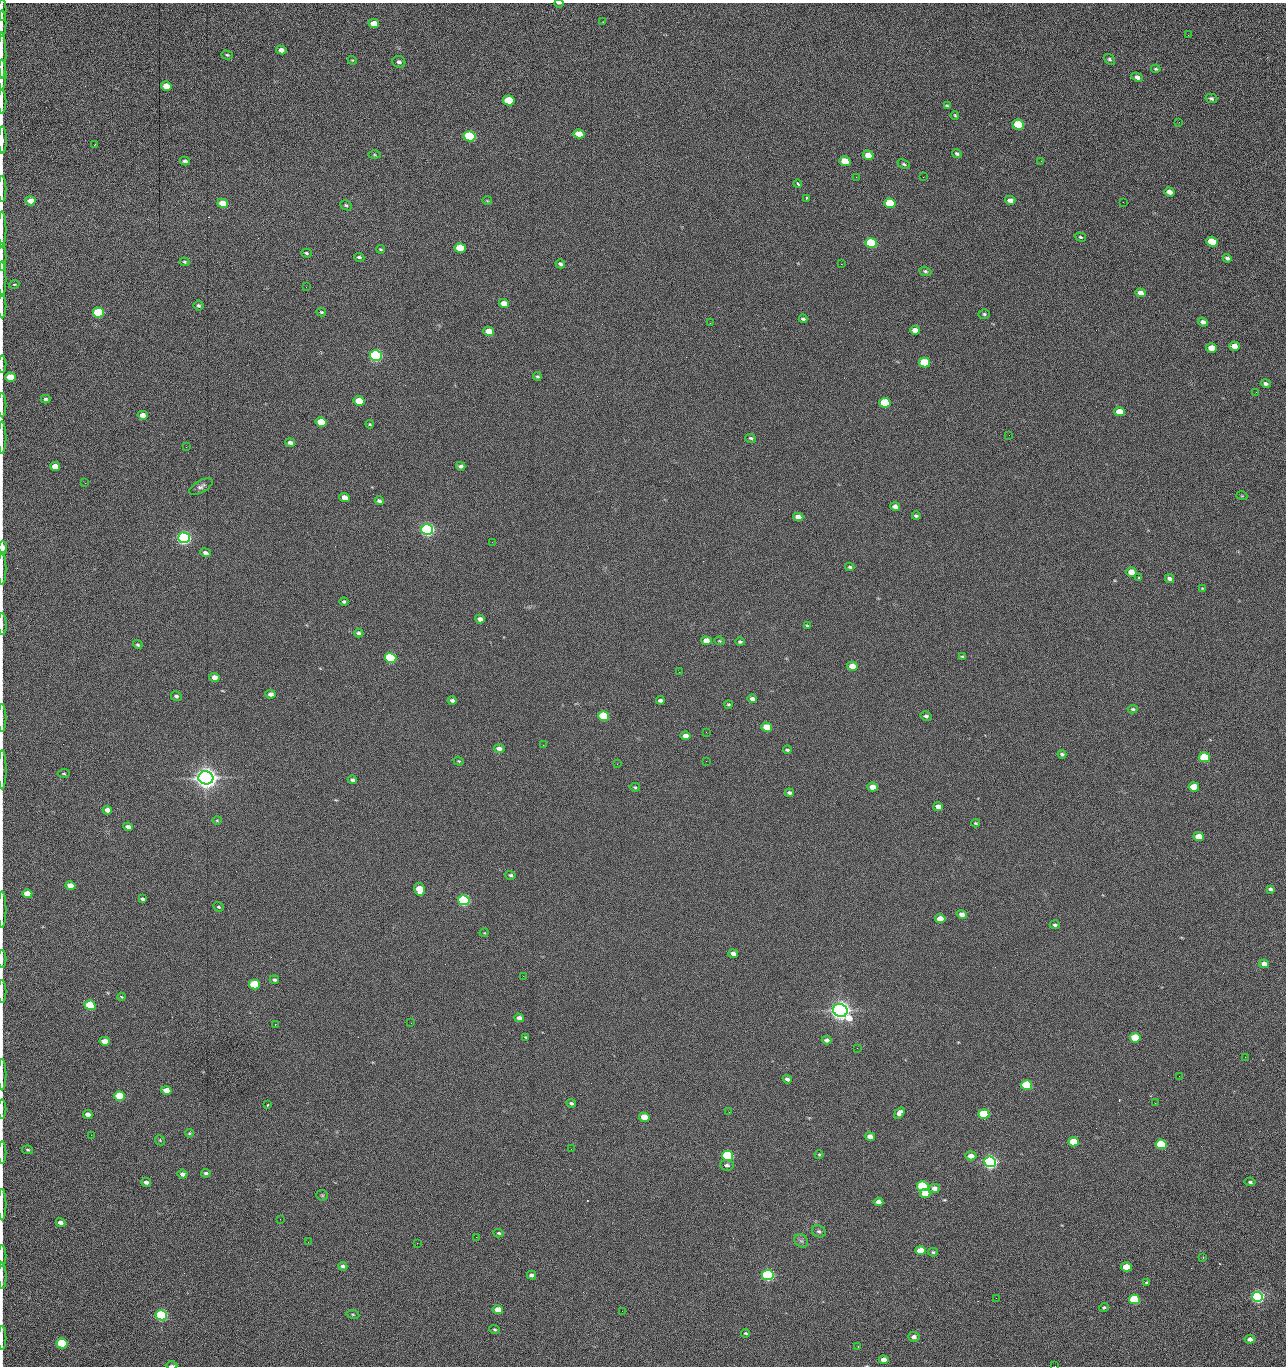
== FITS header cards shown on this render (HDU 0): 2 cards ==
NAXIS1  =                 1284 /fastest changing axis
NAXIS2  =                 1364 /next to fastest changing axis

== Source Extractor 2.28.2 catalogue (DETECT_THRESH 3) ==
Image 1284 x 1364 px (HDU 0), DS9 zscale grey, 1 PNG px = 1 image px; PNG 1288 x 1368 px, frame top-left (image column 1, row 1364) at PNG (2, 3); each listed source drawn as its Kron ellipse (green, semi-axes under 4 px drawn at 4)
Background 147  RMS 15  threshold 44.7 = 3 sigma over >= 5 px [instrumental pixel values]
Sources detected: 275; all 275 listed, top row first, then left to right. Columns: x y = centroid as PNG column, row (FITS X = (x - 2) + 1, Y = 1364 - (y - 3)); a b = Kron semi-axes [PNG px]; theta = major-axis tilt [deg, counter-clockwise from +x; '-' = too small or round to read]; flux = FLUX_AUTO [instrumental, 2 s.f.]
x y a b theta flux
559 3 4 2 - 1.1e+03
2 10 11 2 90 1.7e+03
603 22 2 2 - 5.3e+02
374 23 5 4 - 1.3e+04
2 24 13 2 90 2.6e+03
1188 35 3 2 - 7.9e+02
281 50 5 4 - 5.2e+03
2 55 23 2 90 4.5e+03
227 55 6 4 -15 1.5e+03
1109 59 6 4 -38 1.8e+03
352 60 4 3 - 9.1e+02
399 62 6 6 - 3.2e+03
1156 69 5 3 - 1.4e+03
2 75 15 2 90 3.1e+03
1137 77 6 4 -23 4.6e+03
166 86 5 4 - 1.5e+04
1211 98 6 4 -14 2.1e+03
509 100 6 5 - 4.3e+04
2 101 12 2 90 2.4e+03
947 106 4 3 - 1.2e+03
955 115 4 3 - 1.1e+03
1179 122 3 2 - 9.5e+02
1018 125 6 5 - 6.1e+04
579 134 5 4 - 1.5e+04
470 136 6 5 - 1.6e+05
2 140 13 2 -89 3.9e+03
95 144 3 2 - 5.0e+02
957 154 5 4 - 1.9e+03
374 155 6 3 0 1.0e+03
868 155 5 4 - 1.2e+04
185 161 5 4 - 2.5e+03
845 161 6 4 -18 2.8e+04
1041 161 3 2 - 1.4e+03
904 164 7 4 -25 1.6e+03
856 177 2 2 - 1.7e+03
923 177 2 2 - 1.2e+04
798 184 4 3 - 1.5e+03
2 189 13 2 90 2.3e+03
1169 192 5 4 - 6.4e+03
806 198 3 3 - 1.2e+03
1010 200 5 4 - 5.5e+03
30 201 5 4 - 1.0e+04
487 201 5 3 - 9.1e+02
1123 202 2 2 - 6.5e+02
223 203 5 4 - 2.0e+04
890 203 6 5 - 5.2e+04
346 205 6 5 - 1.6e+03
2 229 18 2 90 3.5e+03
1080 237 6 4 -18 1.6e+03
1212 242 6 5 - 4.3e+04
871 243 6 5 - 1.0e+05
460 248 6 5 - 4.0e+04
381 249 4 3 - 1.1e+03
306 253 5 4 - 1.4e+03
2 257 14 2 90 2.6e+03
359 257 5 3 - 1.6e+03
1227 258 4 3 - 2.2e+03
184 262 5 3 - 1.2e+03
560 264 5 4 - 2.6e+03
841 264 2 2 - 1.8e+04
925 271 6 4 -19 1.7e+03
2 279 18 2 90 3.4e+03
14 284 5 2 - 8.6e+02
306 287 2 2 - 4.5e+02
1140 293 5 4 - 7.6e+03
504 303 5 4 - 9.5e+03
198 305 5 5 - 2.0e+03
2 306 12 2 90 2.3e+03
321 312 5 3 - 1.3e+03
98 313 5 5 - 1.0e+05
984 314 5 5 - 1.6e+03
803 319 4 3 - 2.0e+03
1203 322 5 4 - 4.0e+03
710 323 2 2 - 2.5e+03
915 330 5 4 - 7.7e+03
489 331 5 4 - 1.6e+04
1235 346 5 4 - 1.1e+04
1211 348 5 4 - 1.6e+04
376 356 6 5 - 3.0e+05
924 363 6 5 - 5.8e+04
2 364 8 2 90 1.2e+03
537 376 4 3 - 1.4e+03
10 377 5 4 - 2.5e+04
1266 384 5 4 - 2.7e+03
1256 392 2 2 - 7.6e+02
45 399 5 4 - 1.8e+03
359 401 5 4 - 3.7e+04
885 403 6 5 - 5.9e+04
2 405 12 2 90 2.1e+03
1119 412 5 4 - 1.8e+04
143 415 5 4 - 8.6e+03
321 422 5 4 - 2.9e+04
370 424 4 3 - 1.0e+03
1009 435 2 2 - 2.2e+03
2 437 16 2 90 2.7e+03
751 438 5 4 - 1.8e+03
290 442 5 4 - 3.7e+03
186 447 2 2 - 2.2e+03
55 466 5 4 - 1.2e+04
461 466 4 3 - 2.7e+03
85 483 2 2 - 6.3e+02
201 487 13 6 29 3.7e+03
1242 496 5 3 - 8.7e+02
345 498 5 4 - 1.0e+04
379 501 4 3 - 2.4e+03
895 506 5 4 - 5.8e+03
916 516 4 3 - 1.9e+03
798 517 5 4 - 8.4e+03
427 529 6 5 - 5.0e+05
184 538 6 5 - 5.4e+05
492 542 2 2 - 1.8e+03
3 548 7 2 -88 1.0e+04
205 553 5 4 - 3.7e+03
850 567 4 3 - 1.6e+03
2 568 16 2 90 2.7e+03
1131 572 5 4 - 1.3e+04
1139 578 3 3 - 9.7e+02
1170 579 5 3 - 3.6e+03
1202 588 3 3 - 7.5e+02
344 602 4 4 - 2.0e+03
480 619 5 4 - 4.2e+03
2 624 11 3 -88 1.8e+03
808 626 4 3 - 1.5e+03
359 633 5 4 - 2.1e+03
706 641 5 4 - 1.0e+04
720 641 5 3 - 9.2e+02
740 642 5 4 - 1.9e+03
138 645 5 4 - 1.5e+03
962 657 4 3 - 1.3e+03
391 658 6 5 - 1.6e+05
852 666 5 4 - 1.4e+04
679 672 2 2 - 1.5e+03
214 678 5 4 - 7.7e+03
271 694 5 4 - 4.4e+03
176 696 5 4 - 2.3e+03
752 699 5 4 - 6.0e+03
452 700 4 3 - 2.7e+03
660 700 4 3 - 2.4e+03
728 704 4 3 - 1.2e+03
1133 709 5 4 - 1.6e+03
604 716 5 5 - 6.8e+04
926 716 5 4 - 2.6e+03
2 718 14 2 90 2.2e+03
767 727 5 4 - 2.7e+04
706 732 2 2 - 5.1e+02
686 736 5 4 - 7.6e+03
543 745 2 2 - 2.2e+03
499 748 5 4 - 4.6e+03
787 750 4 3 - 1.6e+03
1062 754 4 3 - 2.1e+03
1204 757 5 5 - 7.6e+04
459 761 5 4 - 1.1e+03
706 761 2 2 - 1.5e+03
617 764 3 2 - 2.1e+03
2 770 19 2 90 3.6e+03
64 773 6 4 4 1.1e+03
206 778 7 6 - 1.6e+06
352 780 4 3 - 2.4e+03
635 787 5 4 - 1.4e+03
873 787 5 4 - 1.1e+04
1194 787 5 4 - 2.5e+04
789 793 4 3 - 2.9e+03
938 807 5 4 - 8.0e+03
107 810 5 4 - 6.5e+03
217 820 4 4 - 1.1e+03
976 823 4 3 - 1.1e+03
128 827 5 3 - 3.8e+03
1199 836 5 4 - 1.5e+04
510 875 5 4 - 2.0e+03
70 886 5 4 - 1.2e+04
419 889 6 5 - 2.8e+04
1270 889 4 3 - 2.0e+03
27 894 5 4 - 1.6e+04
142 899 4 3 - 1.6e+03
464 900 6 5 - 2.4e+05
219 907 5 4 - 1.4e+03
2 909 18 2 90 3.0e+03
962 914 5 4 - 6.0e+03
940 919 5 4 - 1.9e+04
1055 925 5 4 - 2.1e+03
484 933 5 3 - 7.4e+02
733 953 5 4 - 6.0e+03
2 959 9 2 90 1.5e+03
1264 964 5 4 - 7.3e+03
523 976 3 2 - 1.3e+03
274 980 4 4 - 2.0e+03
254 985 5 5 - 6.1e+04
2 991 11 2 90 2.0e+03
121 997 4 3 - 1.0e+03
90 1005 5 5 - 7.6e+04
840 1010 7 6 - 1.3e+06
519 1018 5 4 - 4.4e+03
411 1023 2 2 - 3.7e+03
275 1024 2 2 - 7.6e+02
526 1037 3 2 - 9.8e+02
1135 1038 5 4 - 4.9e+04
827 1040 5 4 - 3.6e+03
105 1041 5 4 - 1.1e+04
857 1048 2 2 - 9.4e+02
1245 1057 2 2 - 1.2e+03
2 1075 16 2 90 2.7e+03
1179 1076 2 2 - 1.7e+03
787 1079 4 3 - 3.4e+03
1026 1085 5 5 - 8.9e+04
166 1090 5 4 - 1.2e+04
120 1096 5 4 - 6.6e+04
571 1103 5 4 - 1.9e+03
1155 1103 2 2 - 6.9e+02
268 1105 3 2 - 9.3e+02
2 1109 9 2 90 1.5e+03
729 1112 2 2 - 6.6e+02
899 1113 6 4 58 5.0e+03
88 1114 5 4 - 5.4e+03
984 1114 5 4 - 7.3e+04
644 1117 5 4 - 2.1e+04
189 1133 4 3 - 1.1e+03
91 1135 2 2 - 1.7e+03
870 1137 5 4 - 7.1e+03
160 1140 5 4 - 1.2e+03
1073 1142 5 4 - 3.2e+04
1161 1144 5 5 - 9.9e+04
571 1149 2 2 - 5.9e+02
28 1150 5 4 - 1.6e+03
2 1152 11 2 90 2.0e+03
819 1155 4 4 - 1.1e+03
727 1156 5 5 - 1.5e+05
971 1156 5 4 - 7.7e+03
990 1162 6 5 - 6.2e+05
727 1165 6 5 - 3.1e+03
206 1173 5 4 - 2.2e+03
182 1174 5 4 - 4.4e+03
146 1182 5 4 - 3.5e+03
1250 1182 5 4 - 2.0e+03
923 1186 6 5 - 1.5e+05
934 1188 5 4 - 6.4e+03
925 1194 5 4 - 1.7e+04
322 1195 6 5 - 1.5e+03
878 1202 5 4 - 4.9e+03
2 1204 16 2 90 2.9e+03
280 1219 3 2 - 1.4e+03
60 1223 5 4 - 4.4e+03
819 1231 7 6 - 2.4e+03
499 1233 5 4 - 1.6e+03
476 1237 2 2 - 4.7e+03
801 1241 7 6 - 2.7e+03
308 1242 3 2 - 1.1e+03
417 1243 2 2 - 3.6e+03
921 1250 5 4 - 2.0e+04
933 1252 4 3 - 1.4e+03
2 1256 11 2 90 1.8e+03
1203 1257 3 2 - 9.5e+02
343 1266 4 4 - 2.9e+03
1126 1267 5 4 - 2.7e+04
531 1275 5 3 - 3.3e+03
768 1275 6 5 - 3.1e+05
2 1276 13 2 -88 2.3e+03
1147 1282 3 3 - 1.2e+03
1257 1297 5 5 - 3.6e+05
996 1298 2 2 - 1.8e+03
1134 1299 5 5 - 7.9e+04
1104 1307 5 4 - 1.4e+03
498 1310 5 4 - 1.8e+04
622 1311 2 2 - 4.8e+02
353 1314 6 3 -9 1.2e+03
161 1315 6 5 - 2.4e+05
495 1329 5 4 - 1.3e+03
746 1333 4 3 - 1.3e+03
914 1337 6 5 - 4.3e+03
2 1338 12 2 90 2.0e+03
1250 1339 5 4 - 4.9e+03
62 1343 5 5 - 9.3e+04
858 1347 2 2 - 5.2e+02
884 1360 5 4 - 6.9e+03
172 1366 6 2 1 2.2e+03
1055 1366 2 2 - 1.3e+03
At the frame edge (FLAGS 8, measured only in part): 33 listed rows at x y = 559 3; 2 10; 2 24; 2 55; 2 75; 2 101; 2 140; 2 189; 2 229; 2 257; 2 279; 2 306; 2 364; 10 377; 2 405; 2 437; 3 548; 2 568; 2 624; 2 718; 2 770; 2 909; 2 959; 2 991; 2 1075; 2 1109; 2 1152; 2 1204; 2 1256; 2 1276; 2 1338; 172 1366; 1055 1366

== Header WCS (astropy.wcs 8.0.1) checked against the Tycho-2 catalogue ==
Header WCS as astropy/WCSLIB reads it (CRVAL/CRPIX/CD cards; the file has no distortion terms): RA---TAN/DEC--TAN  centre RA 15:41:41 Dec +51:59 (235.42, +51.98 deg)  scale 1.26 arcsec/px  FOV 26.9' x 28.5'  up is +92 deg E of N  parity flipped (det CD > 0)
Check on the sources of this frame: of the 60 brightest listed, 11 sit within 2.0 arcsec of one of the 11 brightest Tycho-2 stars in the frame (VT <= 12.29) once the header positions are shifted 0.35 arcsec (0.34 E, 0.10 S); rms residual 0.96 arcsec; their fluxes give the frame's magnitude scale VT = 25.23 - 2.5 log10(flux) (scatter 0.20 mag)
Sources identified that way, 11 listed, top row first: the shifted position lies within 2.0 arcsec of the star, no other Tycho-2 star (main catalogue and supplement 1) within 4.0 arcsec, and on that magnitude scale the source's flux lands within +1.5 / -3 mag of the star's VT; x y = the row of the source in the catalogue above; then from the Tycho-2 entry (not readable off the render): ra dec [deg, ICRS J2000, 3 dp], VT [Tycho-2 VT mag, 2 dp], TYC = Tycho-2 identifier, HIP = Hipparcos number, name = IAU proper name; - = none
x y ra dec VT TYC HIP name
376 356 235.614 +52.064 11.61 3489-1132-1 - -
427 529 235.514 +52.049 11.19 3489-1407-1 - -
184 538 235.515 +52.133 11.12 3489-1380-1 - -
206 778 235.378 +52.130 9.31 3489-1322-1 76850 -
464 900 235.303 +52.042 11.52 3489-958-1 - -
840 1010 235.232 +51.912 9.59 3489-824-1 - -
990 1162 235.143 +51.862 10.97 3489-1016-1 - -
923 1186 235.131 +51.886 12.29 3489-908-1 - -
768 1275 235.084 +51.941 11.45 3489-1346-1 - -
1257 1297 235.062 +51.771 11.53 3489-1453-1 - -
161 1315 235.075 +52.152 11.74 3489-912-1 - -